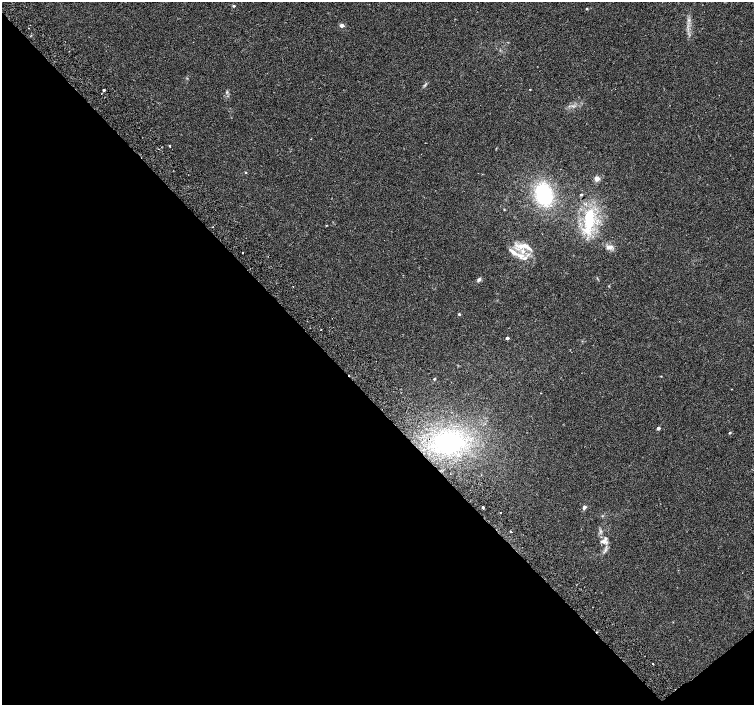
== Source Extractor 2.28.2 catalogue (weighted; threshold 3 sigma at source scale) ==
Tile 14 of 4 x 4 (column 2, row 4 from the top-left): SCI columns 1555-3057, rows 253-1657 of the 6109 x 6061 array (HDU 1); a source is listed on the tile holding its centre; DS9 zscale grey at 2 x 2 block average (1 PNG px = mean of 2 x 2 image px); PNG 756 x 707 px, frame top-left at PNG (2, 2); no overlay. Shown black and unused: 44% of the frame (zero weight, under 2 of 3 exposures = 3% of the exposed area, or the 3 px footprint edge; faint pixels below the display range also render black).
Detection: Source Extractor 2.28.2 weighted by HDU 2 'WHT'; one run over the whole footprint, this tile lists its part. Background 0.1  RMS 0.0088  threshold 0.0396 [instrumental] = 3 sigma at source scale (4.5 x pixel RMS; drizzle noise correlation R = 1.50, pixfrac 1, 0.0396/0.0396 arcsec/px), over >= 5 px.
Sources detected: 44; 2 cosmic-ray / hot-pixel residue — not listed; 6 inside a brighter listed object's ellipse — not listed separately; the other 36 listed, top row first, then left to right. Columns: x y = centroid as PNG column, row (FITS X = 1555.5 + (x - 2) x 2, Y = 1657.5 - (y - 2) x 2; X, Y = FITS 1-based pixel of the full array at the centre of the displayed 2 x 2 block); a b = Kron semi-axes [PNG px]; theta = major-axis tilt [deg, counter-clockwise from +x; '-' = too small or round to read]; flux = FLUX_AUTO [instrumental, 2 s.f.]
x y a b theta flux
234 6 3 2 - 2.6
587 8 3 3 - 1.5
342 25 2 2 - 20
530 89 2 2 - 1.1
104 90 2 2 - 4
227 92 3 3 - 2
170 146 2 2 - 6.7
246 172 2 2 - 1.2
597 179 3 2 - 35
544 194 20 15 -73 150
581 194 3 2 - 2.1
504 209 3 2 - 1
589 220 27 11 79 88
326 225 2 2 - 1.2
212 227 2 2 - 1.2
524 246 20 6 -3 22
609 247 9 6 0 9.2
513 252 12 5 -36 13
242 253 2 2 - 2.4
525 258 8 4 22 7.6
479 279 5 4 - 4.8
459 314 3 3 - 2.3
321 330 2 2 - 1.3
507 338 2 2 - 6.8
434 379 3 3 - 1.6
541 393 2 2 - 0.75
658 428 3 2 - 9
730 433 3 2 - 2.5
449 442 33 23 14 170
481 475 2 2 - 0.89
483 507 2 2 - 20
584 507 4 3 - 6.2
500 513 2 2 - 7.1
511 532 2 2 - 6.4
605 538 11 6 43 8.5
653 664 2 2 - 11
Diffuse or blended objects may show on this block-average render without a row.